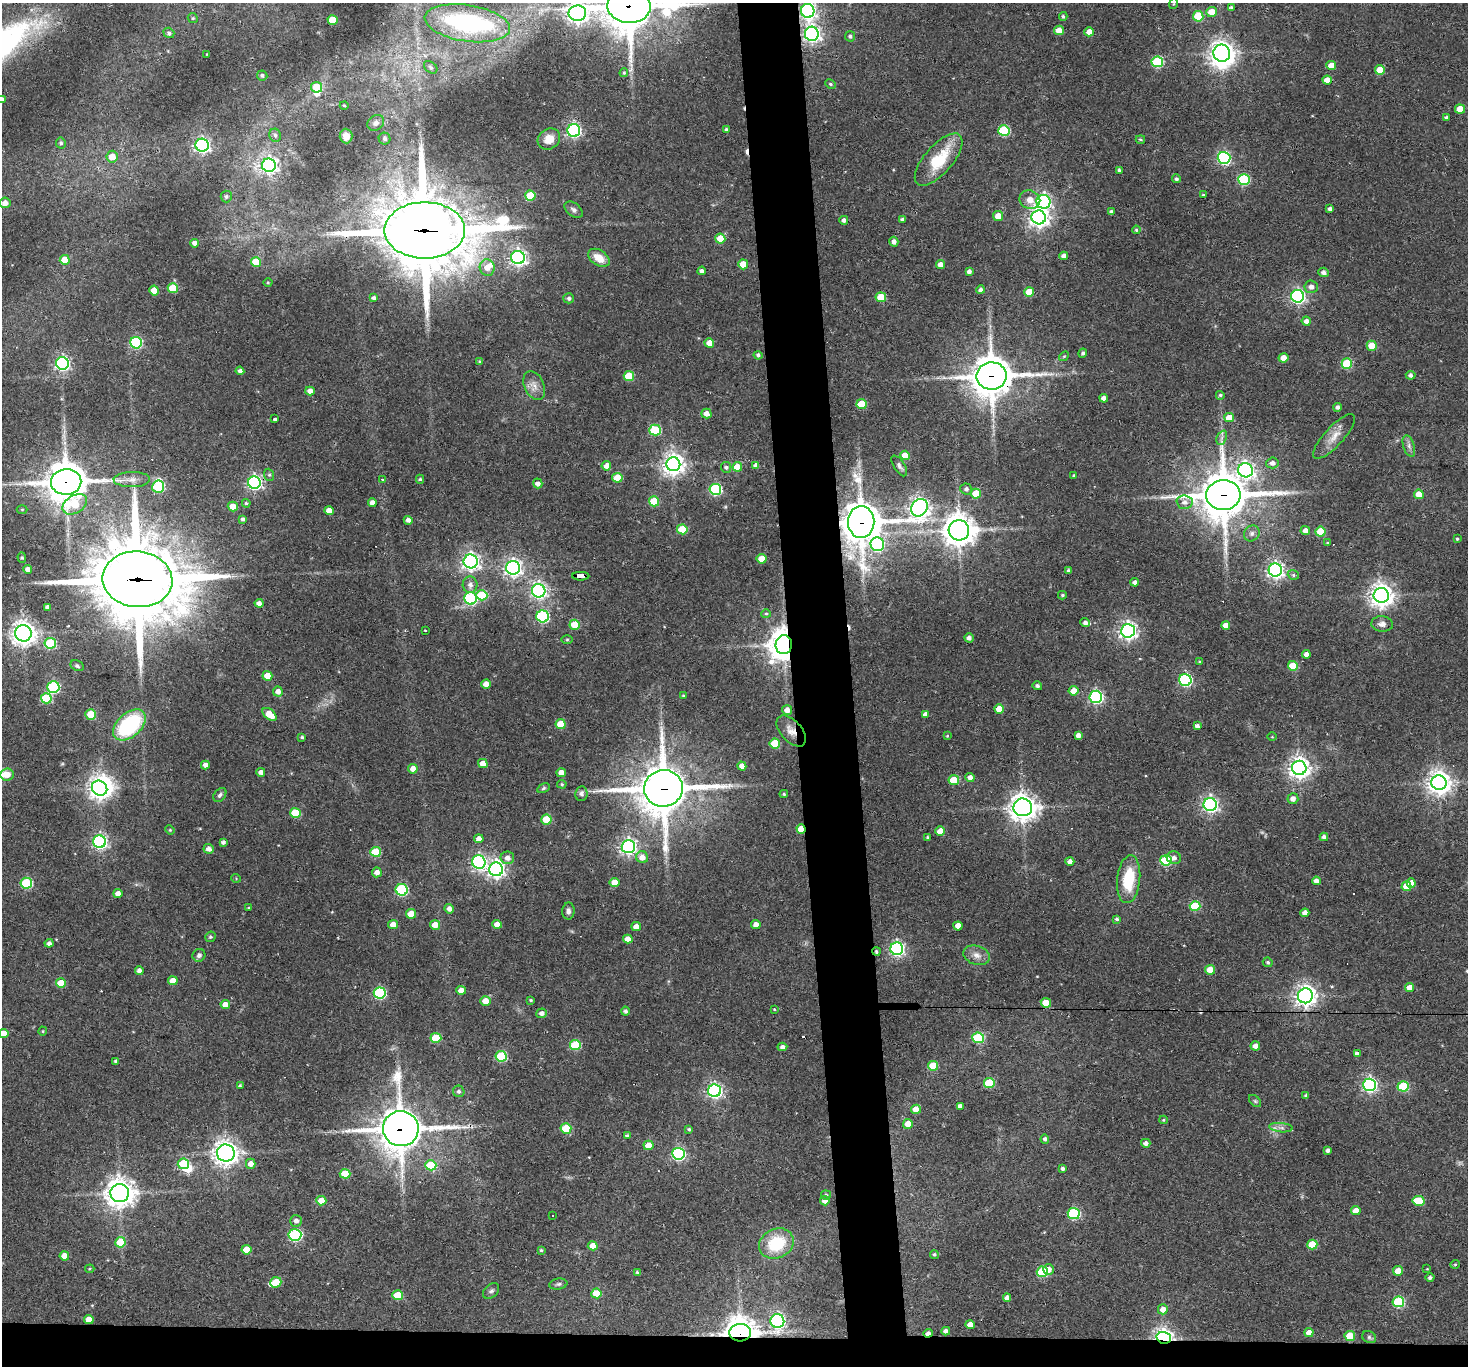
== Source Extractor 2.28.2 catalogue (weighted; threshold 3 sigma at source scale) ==
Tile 8 of 3 x 3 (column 2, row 3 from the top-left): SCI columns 1466-2931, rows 159-1522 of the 4396 x 4374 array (HDU 1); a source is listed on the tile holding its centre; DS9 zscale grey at full resolution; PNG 1470 x 1368 px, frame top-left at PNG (2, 3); each listed source drawn as its Kron ellipse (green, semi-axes under 4 px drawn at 4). Shown black and unused: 6% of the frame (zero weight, under 2 of 3 exposures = <1% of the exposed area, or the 3 px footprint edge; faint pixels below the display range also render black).
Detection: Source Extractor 2.28.2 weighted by HDU 2 'WHT'; one run over the whole footprint, this tile lists its part. Background 0.0647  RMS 0.0057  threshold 0.0257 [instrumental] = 3 sigma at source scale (4.5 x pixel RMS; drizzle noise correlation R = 1.50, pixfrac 1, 0.05/0.05 arcsec/px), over >= 5 px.
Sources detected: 409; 2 too faint to see at this stretch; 5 inside a brighter object's white glare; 8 cosmic-ray / hot-pixel residue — neither listed nor drawn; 4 inside a brighter listed object's ellipse — not listed separately; the other 390 listed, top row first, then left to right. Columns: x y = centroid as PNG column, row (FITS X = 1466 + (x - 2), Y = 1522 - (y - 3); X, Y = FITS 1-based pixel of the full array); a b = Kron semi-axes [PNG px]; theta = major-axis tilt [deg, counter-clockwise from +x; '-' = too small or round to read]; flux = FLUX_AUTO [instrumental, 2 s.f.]
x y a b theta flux
1173 4 5 3 - 0.52
629 6 21 17 -3 2300
1231 8 4 3 - 1.3
808 11 7 6 - 200
1212 12 5 5 - 9.4
577 13 9 7 8 380
1063 16 4 3 - 1.1
1198 16 5 5 - 21
193 18 5 4 - 0.7
333 20 5 5 - 18
467 23 43 18 -9 75
1059 30 5 4 - 7.5
1089 32 4 4 - 5.2
169 33 5 5 - 1.4
812 34 7 7 - 220
850 36 5 5 - 1.3
1222 53 9 8 - 550
207 54 3 2 - 0.31
1157 62 6 5 - 46
1331 65 5 4 - 6.4
431 67 7 5 -39 1.2
1380 70 5 4 - 9
624 73 4 3 - 0.66
262 75 5 5 - 1.4
1327 80 4 4 - 4.9
830 84 5 4 - 0.83
317 87 5 5 - 18
2 99 4 3 - 1.9
344 106 4 3 - 0.53
1460 109 5 4 - 11
1447 117 3 3 - 1.2
376 123 9 7 35 2.2
574 130 6 6 - 120
726 130 4 3 - 1.4
1004 131 6 5 - 45
275 135 7 6 - 1.4
346 136 7 6 - 4.8
385 139 6 6 - 1.5
549 139 12 10 36 6.9
1140 139 4 3 - 0.77
61 143 6 4 -79 1.2
202 145 7 6 - 170
112 157 6 5 - 7.5
1224 158 6 6 - 100
939 160 32 14 49 24
269 165 7 6 - 220
1119 170 3 3 - 0.98
1176 179 4 4 - 1.1
1244 180 6 5 - 50
1203 195 3 3 - 0.55
530 196 5 5 - 16
226 197 6 5 - 1.2
1030 200 10 9 - 4.9
1043 202 7 7 - 140
5 203 5 5 - 3.6
1330 209 4 3 - 1.7
574 210 10 6 -38 2.1
1111 212 4 3 - 1.6
998 216 5 5 - 5.5
1039 217 7 7 - 320
902 219 4 3 - 1.2
844 220 4 4 - 2.1
425 230 40 28 0 5700
1136 230 4 4 - 0.75
720 238 5 5 - 9.9
894 242 5 4 - 2.9
195 243 4 4 - 2.9
1064 256 4 4 - 2.8
518 258 7 6 - 220
599 258 12 7 -34 8
65 260 5 5 - 9.5
256 262 5 5 - 16
743 264 5 5 - 12
940 265 4 4 - 3.9
487 268 8 7 - 5.1
702 271 4 3 - 2
969 271 4 4 - 2.1
1324 272 5 4 - 2.7
268 282 4 3 - 0.52
1311 287 7 6 - 3.4
173 288 5 5 - 20
154 290 5 4 - 9.2
980 290 4 4 - 1.6
1029 292 5 5 - 15
1298 296 6 6 - 150
881 297 5 4 - 14
374 298 4 4 - 1.8
569 298 5 5 - 1.5
1306 321 4 4 - 2.7
136 343 6 5 - 66
709 343 5 4 - 6.7
1372 346 5 5 - 15
1083 353 4 4 - 1.3
758 355 4 4 - 1.3
1064 356 5 4 - 0.73
1284 358 5 4 - 6.9
480 362 4 3 - 0.83
62 363 6 6 - 150
1347 363 5 5 - 36
240 371 4 4 - 2
1411 375 5 4 - 2
629 376 5 5 - 22
992 376 15 13 1 1600
534 385 15 10 -67 4.7
310 391 5 4 - 3.7
1220 395 4 4 - 1
1104 398 4 4 - 3.2
862 404 5 5 - 22
1337 407 4 4 - 1.7
706 413 5 5 - 3.9
1229 418 5 4 - 8.3
275 419 3 3 - 2.3
655 430 6 5 - 36
1334 436 29 9 47 7.8
1222 438 7 4 65 1.6
1409 446 11 5 -72 2.1
905 455 5 4 - 9.9
1272 463 6 5 - 2.7
673 464 7 7 - 500
756 465 4 4 - 2.3
606 466 5 4 - 5
899 466 12 5 -57 1.8
726 467 5 5 - 1.3
737 467 5 4 - 12
1246 470 7 7 - 220
269 475 6 5 - 1
1074 476 3 3 - 0.97
617 478 5 5 - 13
382 479 3 2 - 0.92
420 479 4 4 - 0.99
132 480 18 7 1 4.2
66 482 15 12 2 1500
254 482 6 6 - 150
538 483 5 4 - 2.7
158 487 6 6 - 52
715 489 6 5 - 66
966 489 6 5 - 1.6
976 494 5 5 - 16
1419 494 5 4 - 7.1
1223 495 17 15 5 2400
654 501 5 5 - 18
1185 502 8 7 - 3
246 503 4 4 - 0.97
372 503 4 4 - 3.6
75 504 13 8 31 17
233 506 5 4 - 8.7
919 508 9 8 - 310
22 509 5 3 - 0.59
329 511 5 4 - 5.8
243 519 4 3 - 1.5
408 520 4 4 - 2.4
861 522 16 13 -88 1400
682 529 5 5 - 22
959 530 10 10 - 910
1305 531 5 4 - 2.8
1320 532 5 5 - 18
1252 533 8 7 - 2.1
1457 539 3 3 - 0.67
1327 542 4 3 - 0.48
877 544 7 6 - 96
22 557 5 4 - 0.74
762 559 5 4 - 9.8
471 561 7 7 - 240
513 568 7 7 - 250
28 569 4 4 - 3.1
1275 570 6 6 - 240
1069 571 3 3 - 1.3
1293 575 6 4 -21 0.95
581 576 8 4 0 80
137 579 35 28 -6 7000
1135 582 4 4 - 2.3
470 585 8 7 - 3.1
539 591 7 6 - 190
482 595 5 5 - 25
1062 595 4 3 - 0.71
1381 595 7 7 - 520
471 598 6 6 - 74
259 603 4 4 - 3
47 607 4 4 - 2
766 614 5 4 - 0.77
543 616 6 6 - 76
1085 623 5 4 - 1.8
1382 624 11 8 -4 3.3
575 625 5 5 - 17
1226 625 4 4 - 4.5
425 631 3 2 - 0.74
1128 631 7 6 - 260
23 633 8 8 - 500
969 638 5 4 - 2.2
567 640 5 3 - 0.62
50 643 6 5 - 48
784 645 9 8 - 890
1306 654 4 4 - 3.3
1199 662 3 3 - 0.74
77 666 7 5 -29 1.2
1293 666 5 5 - 19
267 676 5 4 - 8.6
1185 680 6 6 - 97
486 684 4 4 - 5.8
1037 686 5 4 - 1.4
53 687 6 6 - 63
278 691 5 5 - 3.7
1074 691 5 4 - 8.1
683 696 4 3 - 0.63
1096 697 6 6 - 120
46 698 5 5 - 31
999 709 5 4 - 8.9
787 710 5 4 - 4.3
91 714 5 5 - 14
269 714 8 5 -39 10
925 714 4 4 - 2.6
561 724 5 5 - 14
129 725 19 12 41 59
1197 726 4 4 - 2
791 731 18 10 -48 6.2
1078 735 4 4 - 2.7
947 736 3 3 - 0.57
302 737 3 3 - 0.9
1272 737 4 3 - 0.44
775 743 5 5 - 20
483 763 5 4 - 7.1
205 765 4 4 - 3.1
742 766 4 4 - 4.8
1299 768 7 7 - 420
413 769 5 4 - 5.4
261 772 4 4 - 2.8
561 773 5 4 - 5.1
7 774 6 6 - 6.5
970 777 4 4 - 2.9
954 780 5 5 - 19
1439 783 7 7 - 540
562 784 5 4 - 0.73
100 788 8 7 - 390
543 788 6 4 28 0.89
663 788 19 18 - 2300
581 794 7 6 - 2.2
784 794 4 3 - 0.71
220 795 8 5 52 1.4
1293 799 5 5 - 3.3
1210 805 6 6 - 190
1023 807 9 9 - 640
295 813 5 5 - 21
546 819 5 5 - 19
801 829 5 4 - 11
170 830 5 4 - 0.59
940 831 5 4 - 8.9
927 837 3 3 - 0.62
1324 837 4 4 - 2.2
479 839 5 4 - 3.6
100 842 6 6 - 140
223 842 4 4 - 1.7
628 846 7 6 - 210
209 849 5 4 - 2.9
376 852 5 5 - 22
642 857 6 6 - 4.9
507 858 7 6 - 3.2
1174 858 7 6 - 3
1166 860 6 5 - 42
1070 861 4 4 - 2.5
479 862 7 6 - 140
496 869 7 7 - 250
377 872 5 5 - 3.3
236 878 5 3 - 0.46
1129 879 24 11 84 24
1316 881 4 4 - 2.8
26 883 6 5 - 50
614 883 5 4 - 7.2
1411 883 5 4 - 5.5
1406 886 5 5 - 12
402 890 6 6 - 72
118 894 4 4 - 3.6
1195 906 5 5 - 31
249 908 3 3 - 0.72
449 909 5 4 - 3.1
568 911 8 6 88 2.1
1305 913 4 4 - 3.5
411 914 5 5 - 11
1117 919 3 3 - 1.1
497 924 5 4 - 5.4
756 924 4 4 - 3.7
393 925 5 4 - 6.8
435 925 5 5 - 6.5
958 926 4 4 - 5.4
636 927 5 4 - 4.5
210 937 5 5 - 1.1
628 939 5 4 - 5.2
49 943 4 4 - 2.1
897 949 6 6 - 150
876 952 4 3 - 1
199 955 6 6 - 2.4
977 955 14 9 -18 4.3
1268 962 5 4 - 1
1210 970 5 4 - 10
139 971 4 4 - 2.4
173 981 5 4 - 6.3
61 983 5 5 - 12
1409 988 5 4 - 5.3
461 990 5 4 - 5.3
380 993 6 5 - 73
1305 996 7 7 - 410
531 1000 3 3 - 0.7
485 1001 5 5 - 6.9
1046 1003 5 5 - 12
225 1005 4 4 - 5.2
774 1009 3 3 - 0.56
625 1011 4 4 - 1.6
542 1013 5 5 - 2.4
43 1031 4 4 - 0.59
3 1033 5 4 - 8.5
436 1038 5 5 - 24
978 1038 6 5 - 46
575 1045 5 5 - 32
1255 1046 5 4 - 3.2
782 1047 5 4 - 1.9
1357 1054 4 4 - 2.2
501 1056 5 5 - 43
116 1061 4 4 - 1.5
933 1066 5 5 - 16
989 1083 5 5 - 30
240 1085 3 3 - 0.61
1370 1085 6 6 - 160
1403 1086 5 5 - 37
459 1091 6 5 - 1.5
714 1091 6 6 - 160
1306 1095 4 3 - 1.3
1255 1101 7 4 -45 1.1
960 1106 4 4 - 2.7
916 1109 5 4 - 8
1163 1120 4 4 - 0.64
908 1124 5 4 - 7.2
1281 1128 12 4 -5 2.3
401 1129 18 17 - 1600
566 1129 5 5 - 22
689 1129 4 4 - 0.87
627 1135 4 4 - 1.1
1045 1139 4 4 - 1.6
1146 1143 5 4 - 2.3
649 1145 5 4 - 9.8
1328 1150 4 4 - 1.9
226 1153 9 8 - 490
678 1154 6 6 - 95
183 1164 5 5 - 28
251 1164 5 5 - 4.8
431 1165 6 5 - 25
1063 1168 3 3 - 1.4
345 1174 5 5 - 19
120 1193 9 9 - 760
826 1195 5 4 - 0.99
321 1201 5 4 - 9.7
825 1201 5 4 - 4.4
1419 1201 6 5 - 19
1356 1211 5 4 - 7.2
1074 1214 6 5 - 68
552 1216 3 2 - 0.7
296 1221 6 5 - 2.6
295 1235 6 6 - 84
120 1242 5 5 - 20
776 1244 18 14 23 26
1312 1245 5 5 - 14
593 1246 5 4 - 6.2
246 1250 5 4 - 10
541 1250 4 3 - 0.8
934 1254 4 4 - 0.88
64 1256 5 4 - 6
1455 1264 4 4 - 0.68
90 1269 5 4 - 0.71
1049 1269 5 5 - 4.2
1427 1269 3 3 - 0.37
1398 1271 5 4 - 7.5
637 1272 4 3 - 0.89
1042 1272 5 5 - 36
1430 1278 4 4 - 1.4
276 1282 6 5 - 15
558 1284 9 5 9 1.3
491 1291 9 6 42 1.7
596 1293 5 5 - 15
397 1295 5 5 - 17
1007 1298 4 4 - 2.9
1398 1302 6 5 - 51
1163 1309 5 5 - 5.1
89 1319 5 4 - 6.4
777 1321 7 7 - 140
970 1325 5 4 - 5
946 1331 4 4 - 2.5
1309 1332 4 4 - 3.7
740 1333 11 8 2 730
928 1333 5 3 - 3.1
1350 1336 5 5 - 16
1369 1337 7 6 - 1.2
1164 1338 7 6 - 320
Overlapping masked pixels (flux is a lower limit): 20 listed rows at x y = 629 6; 808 11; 530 196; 425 230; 992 376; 66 482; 254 482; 1223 495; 861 522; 581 576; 137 579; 784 645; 791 731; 663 788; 801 829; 876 952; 401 1129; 740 1333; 928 1333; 1164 1338
Isophote crosses this tile's border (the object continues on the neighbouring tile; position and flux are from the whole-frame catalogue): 5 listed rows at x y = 629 6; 808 11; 577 13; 2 99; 3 1033